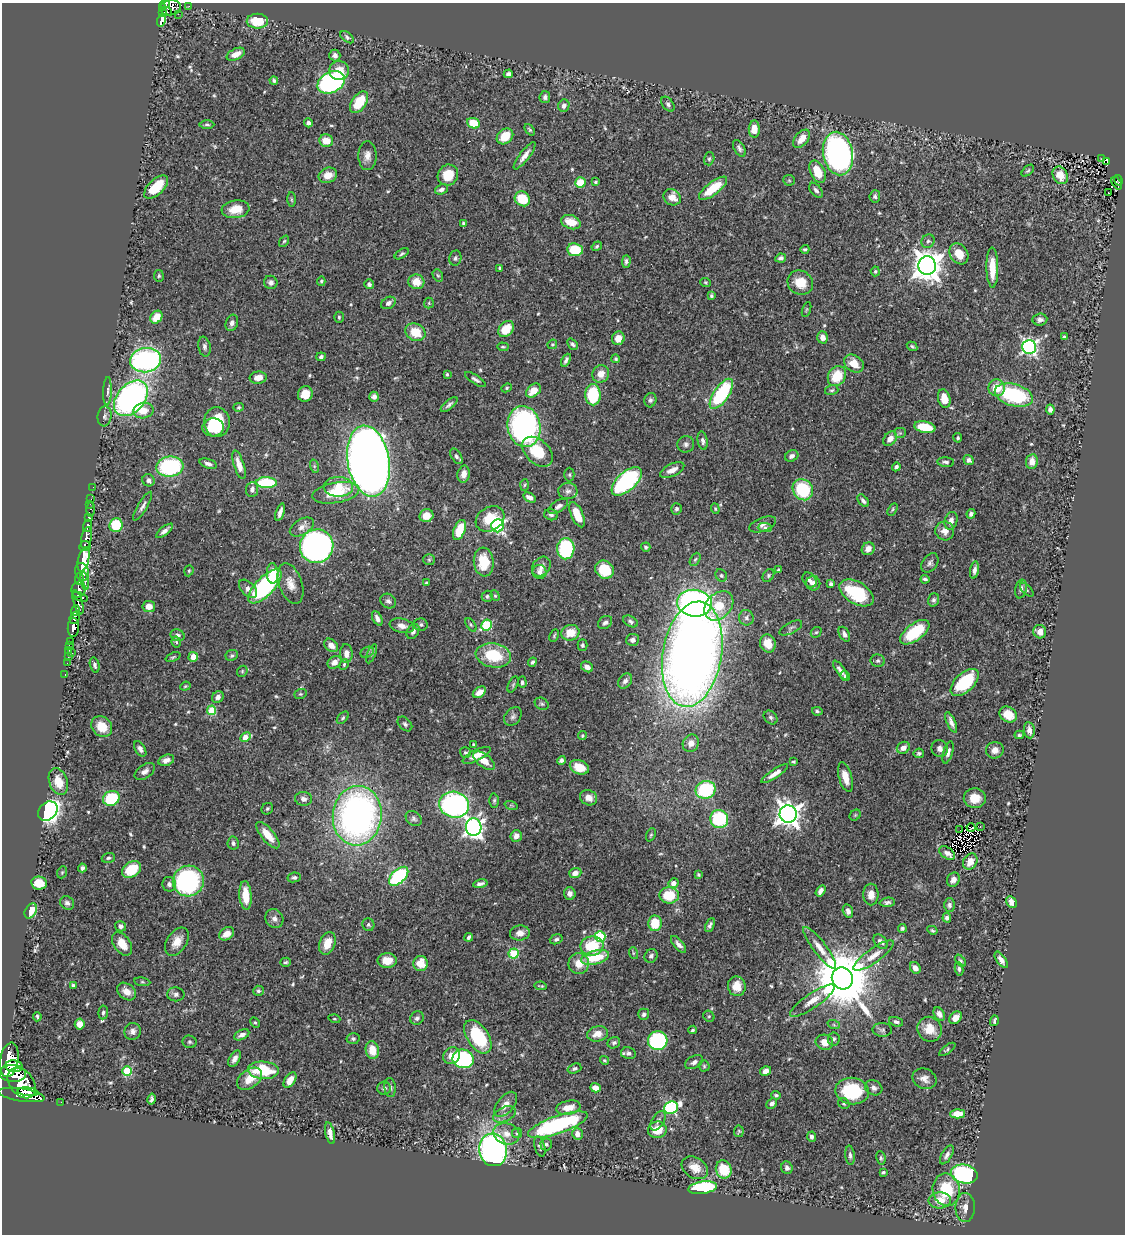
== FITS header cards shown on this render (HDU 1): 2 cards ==
NAXIS1  =                 1123
NAXIS2  =                 1232

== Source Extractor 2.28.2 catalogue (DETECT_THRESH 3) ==
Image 1123 x 1232 px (HDU 1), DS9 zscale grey, 1 PNG px = 1 image px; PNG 1127 x 1236 px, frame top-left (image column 1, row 1232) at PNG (2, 3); each listed source drawn as its Kron ellipse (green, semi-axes under 4 px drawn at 4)
Background 0.46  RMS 0.018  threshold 0.0548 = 3 sigma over >= 5 px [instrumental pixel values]
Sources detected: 571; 1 with non-positive FLUX_AUTO (blend fragments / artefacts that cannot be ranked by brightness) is neither listed nor drawn; of the other 570, the 500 brightest by FLUX_AUTO listed and drawn (70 fainter detections omitted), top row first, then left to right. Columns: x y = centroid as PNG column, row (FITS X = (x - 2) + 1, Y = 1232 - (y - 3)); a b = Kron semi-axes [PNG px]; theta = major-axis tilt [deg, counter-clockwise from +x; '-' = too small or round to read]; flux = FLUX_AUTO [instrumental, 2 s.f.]
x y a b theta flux
165 4 5 3 - 110
189 6 3 2 - 3.3
162 8 3 2 - 35
170 8 10 7 6 220
163 12 4 3 - 61
167 12 4 2 - 29
178 14 2 2 - 9.2
161 20 6 4 76 150
257 21 10 7 0 37
347 37 8 4 -38 2.6
236 54 10 5 26 10
335 55 6 5 - 5
339 70 10 9 - 18
508 74 5 4 - 4
274 81 4 4 - 2.4
331 82 14 10 28 220
545 97 6 5 - 3.8
359 102 12 7 56 41
668 104 8 5 -53 3.6
564 106 6 5 - 4.9
308 123 4 4 - 3.6
473 123 6 5 - 31
207 124 7 4 0 2.1
754 129 8 5 89 15
530 130 6 4 -52 1.9
505 136 9 7 41 25
802 139 10 6 51 13
326 141 7 6 - 18
739 148 9 5 -60 3.4
838 153 22 15 -79 420
367 156 14 9 88 9.1
525 156 17 5 52 8.3
1102 158 3 2 - 10
709 159 7 5 73 2.2
1107 161 3 3 - 610
1028 171 7 4 44 2
818 172 12 7 -64 25
328 175 9 7 22 13
448 175 11 10 - 26
1060 175 9 7 -63 12
789 180 6 5 - 1.7
1118 180 5 4 - 31
580 182 5 5 - 28
595 182 4 3 - 1.5
1117 183 7 3 -57 28
156 187 15 7 44 27
713 188 17 6 38 34
441 189 7 4 23 5.1
816 190 9 5 -50 3.8
1109 193 3 2 - 2.7
875 196 6 5 - 3.1
672 197 9 7 -34 12
291 199 7 3 -89 1.8
522 199 8 7 - 39
235 209 14 9 7 21
571 222 10 6 -19 16
463 223 4 3 - 1.6
284 241 6 4 52 1.9
928 241 7 6 - 3.2
597 246 5 4 - 2
805 249 5 4 - 2.1
575 250 8 6 -5 43
402 254 8 4 32 2.3
959 254 11 8 -57 18
455 258 7 6 - 3.3
781 258 5 4 - 3.5
626 261 6 4 87 3.3
927 266 9 9 - 1700
500 268 3 3 - 1.9
992 268 20 6 -89 24
875 271 5 4 - 1.9
438 275 6 5 - 1.9
159 276 5 5 - 2
321 281 5 4 - 1.8
271 282 7 6 - 4.9
416 282 8 7 - 17
706 282 5 4 - 1.6
800 283 13 11 -32 24
369 284 5 5 - 3.2
711 296 4 3 - 2
388 303 8 5 32 4.5
429 303 5 5 - 1.6
806 309 8 3 71 1.6
156 317 7 5 52 19
339 317 5 4 - 2
1040 319 7 6 - 4.4
232 323 8 6 70 4.7
506 329 9 6 48 24
415 332 10 8 -26 28
823 337 6 5 - 8.5
1064 337 3 3 - 1.9
618 338 7 6 - 13
552 344 5 4 - 1.6
573 344 6 4 -48 2.7
912 346 5 3 - 1.8
204 347 10 6 -79 3.9
503 347 6 3 -2 1.7
1029 347 7 7 - 340
321 357 4 4 - 3.2
616 359 4 4 - 1.8
146 360 15 12 8 310
566 360 7 4 62 3.9
854 364 10 8 -35 17
447 374 4 3 - 1.6
601 374 9 8 - 11
837 376 10 8 60 34
258 378 8 6 6 12
475 379 12 4 -33 3.7
507 388 5 4 - 1.8
997 388 8 8 - 25
832 390 7 5 15 2.3
107 391 14 3 88 3.4
533 391 8 6 39 17
305 394 8 7 - 18
721 394 17 7 55 100
593 395 11 7 -90 75
1014 395 19 11 -16 110
374 397 5 5 - 4.7
131 398 20 13 48 370
944 399 10 6 -78 17
650 400 7 6 - 3
449 405 10 4 40 3.7
239 407 5 4 - 1.7
1050 409 5 4 - 4.5
143 411 10 7 11 17
105 416 10 7 82 4.3
217 422 15 13 -86 57
213 427 11 9 6 27
524 427 21 16 -79 300
925 427 11 5 -10 39
900 433 6 5 - 2.3
958 438 5 4 - 1.9
890 439 8 6 49 10
703 441 9 5 -79 4.3
686 444 8 8 - 4.2
538 452 18 11 -43 39
456 456 9 5 -57 4.1
792 456 7 5 27 4.4
969 460 5 5 - 3.9
368 461 36 21 -80 1800
946 462 8 4 -5 3.2
1032 462 7 6 - 11
208 464 9 4 -19 4.5
239 465 15 5 -72 12
314 466 7 4 -72 2.3
170 467 13 10 7 130
896 467 4 4 - 3.6
672 470 13 6 25 8.9
464 474 8 6 78 8
569 475 7 5 -90 2
148 480 6 6 - 4.6
627 481 19 9 41 170
266 483 10 5 -1 76
524 485 6 4 87 1.7
93 487 2 2 - 2
338 487 14 10 0 20
252 489 7 6 - 4.8
803 490 11 9 -56 73
568 491 9 8 - 5.3
336 493 24 10 10 36
530 497 7 4 -28 5.4
91 499 2 2 - 2.8
863 501 7 4 -51 3.8
90 504 3 2 - 2
143 506 16 4 59 4.9
558 506 11 5 33 5.3
90 509 7 3 -89 28
676 509 5 5 - 2.6
715 509 5 4 - 1.9
892 509 7 4 60 1.7
280 512 9 3 71 5.4
971 514 5 4 - 3.7
551 515 7 5 -15 2.8
577 515 13 6 -66 22
426 516 7 6 - 16
88 518 4 3 - 31
490 519 15 11 30 29
951 521 9 6 73 5.9
763 524 14 6 21 6.1
116 525 7 6 - 47
88 526 6 4 73 78
498 526 6 6 - 260
302 527 13 7 31 7.7
765 527 7 4 -1 2.4
459 530 10 5 68 34
164 531 10 4 38 4.5
945 531 9 9 - 8.9
86 538 11 5 78 300
85 546 6 5 - 260
317 546 17 16 - 510
646 547 5 4 - 2.1
566 549 10 8 87 100
868 549 7 6 - 8.9
84 559 12 5 76 1300
695 559 7 4 62 2.1
429 560 6 5 - 2.2
484 562 14 10 -84 32
930 563 10 7 53 4.2
541 567 11 8 51 7.5
605 570 10 8 -40 36
779 570 4 3 - 2.7
974 570 9 4 80 5
189 571 6 4 70 1.7
82 572 9 7 -73 370
539 572 7 7 - 6.1
273 573 10 6 -88 16
721 575 6 5 - 2.2
768 575 7 5 55 2.4
79 579 6 3 84 95
925 579 4 3 - 2.4
810 580 8 6 -51 4.5
85 581 9 3 -79 54
427 583 3 3 - 2.9
813 583 7 7 - 5.1
291 584 21 11 -71 15
831 584 4 4 - 2.7
265 586 22 9 46 190
79 589 8 7 - 200
248 589 11 6 -45 6.1
1021 589 9 5 78 4.2
1027 590 9 4 -46 1.9
857 593 19 11 -30 70
487 596 5 5 - 2.4
495 596 5 4 - 1.8
80 597 8 3 -21 120
934 600 7 5 72 2.9
388 601 8 7 - 4
78 602 12 4 -74 130
694 603 17 13 -7 530
149 606 6 5 - 9.9
719 606 16 12 47 33
75 611 5 3 - 43
74 618 6 4 68 96
377 618 8 4 -65 6.2
746 618 8 7 - 3.5
630 621 8 5 -28 3.1
605 622 7 6 - 4
421 625 7 6 - 2.8
471 625 7 4 -55 2
487 625 5 5 - 100
402 626 12 7 -12 7.9
73 627 10 5 86 350
791 628 12 5 27 3.3
413 631 8 5 57 4.1
816 632 6 4 41 1.8
915 632 17 8 37 60
1040 632 7 6 - 8.3
570 633 9 7 15 19
844 634 8 5 -61 4.7
178 635 7 6 - 4.4
554 636 6 4 64 1.7
632 640 6 6 - 4.6
70 641 3 2 - 9.9
176 642 5 4 - 2.2
768 643 9 7 -69 16
331 645 8 5 -43 10
582 645 5 5 - 2.6
69 646 3 3 - 13
69 650 3 2 - 2.7
367 652 7 5 29 2.7
72 653 3 2 - 8.9
346 653 9 6 -87 7.7
372 654 10 3 69 2.3
692 654 53 29 81 1700
232 655 6 5 - 2.3
493 655 18 12 -10 53
68 656 3 2 - 3.1
173 657 8 3 21 1.9
193 657 5 4 - 15
878 661 7 6 - 2.7
334 662 7 6 - 7.5
532 662 5 4 - 2.7
67 663 2 2 - 3.8
344 664 6 4 65 1.6
95 665 8 4 -76 3.1
587 667 6 5 - 7.6
840 670 11 4 -54 5.4
242 671 6 5 - 1.7
65 674 3 2 - 5.6
845 676 5 4 - 2.1
625 681 8 6 52 4.8
522 682 6 4 -86 2.3
965 682 17 9 44 85
513 684 8 4 64 2
185 686 5 4 - 1.6
479 692 7 5 35 9.4
300 694 6 5 - 1.7
218 697 6 5 - 5.7
542 704 7 5 -30 2.5
212 710 5 4 - 51
817 711 5 3 - 2.1
1008 715 9 7 -29 19
513 716 10 7 51 4.4
771 717 8 6 -46 2.6
343 718 7 4 46 2.3
951 722 11 4 -66 6.2
405 724 8 6 -46 3.2
102 727 11 9 -44 22
1029 730 8 5 -81 6.5
1019 735 5 3 - 1.9
582 736 4 4 - 1.7
246 737 5 4 - 19
691 743 9 8 - 10
474 745 4 3 - 1.7
903 748 7 5 32 8.7
940 748 8 8 - 5.6
140 749 8 5 -59 4.6
995 750 9 8 - 8.9
465 752 6 5 - 2.2
948 752 11 5 73 4.8
919 753 5 4 - 2.6
476 755 15 5 26 12
166 760 8 5 16 6.8
561 760 4 4 - 3.8
484 761 12 6 -36 14
794 762 3 3 - 1.9
579 767 10 7 -23 19
145 771 11 6 35 5.8
775 774 15 4 34 9.1
845 777 15 6 -75 14
58 781 14 9 -71 23
705 790 10 9 - 87
111 798 8 7 - 75
589 798 9 7 -28 9.3
975 798 11 10 - 18
304 799 8 7 - 5.9
494 801 7 4 88 2.4
454 805 15 13 -15 240
511 805 7 4 -19 1.9
267 809 6 5 - 2.1
48 811 11 8 45 510
788 814 9 8 - 1000
855 815 6 5 - 1.5
357 816 30 24 83 500
414 819 9 6 -41 3.3
719 819 9 9 - 84
980 826 3 2 - 2.2
474 827 8 8 - 530
971 828 4 2 - 1.8
960 830 2 2 - 1.9
268 835 16 6 -50 20
651 835 7 4 68 1.9
516 836 6 5 - 6.4
233 843 6 5 - 3.2
947 853 9 5 -37 5.7
108 858 7 5 18 2.5
970 862 8 6 60 15
82 868 4 4 - 3.7
131 869 10 7 33 37
62 872 6 4 68 1.7
575 873 6 5 - 7.7
698 874 4 3 - 1.8
399 876 12 6 43 100
294 877 7 5 11 3
953 880 7 6 - 5.9
188 881 16 15 - 200
39 883 8 6 -7 24
673 883 5 4 - 9.2
169 884 7 6 - 4.5
480 884 7 3 12 3.9
820 891 6 4 57 5.5
570 894 6 6 - 5.7
871 894 11 7 90 9.6
245 895 14 6 -86 27
669 895 9 8 - 38
887 902 8 4 3 3.2
1012 902 6 5 - 9.2
67 903 7 6 - 4.2
949 905 7 5 -90 3.8
31 911 8 5 60 14
848 911 7 5 -75 4.7
947 918 5 4 - 4.3
274 919 10 8 -53 5.9
655 923 8 7 - 32
368 925 6 6 - 2.3
710 925 7 4 67 3.3
121 926 6 5 - 3.9
902 928 4 4 - 2.1
932 930 5 3 - 1.7
520 933 10 7 6 8.3
227 934 8 6 32 11
469 937 4 3 - 2.8
600 937 5 5 - 87
556 939 6 4 19 2.7
177 942 15 9 56 15
881 942 8 5 -45 4.3
327 943 12 7 69 20
122 944 13 8 -54 17
678 944 10 5 -48 5.6
592 946 11 9 10 46
820 948 25 6 -53 14
514 953 5 5 - 76
633 953 6 4 -72 1.6
651 956 7 6 - 3.2
874 956 24 7 35 13
595 957 14 6 14 42
1001 960 9 4 -56 6.5
387 961 10 7 -1 15
960 961 7 4 -49 1.9
286 962 5 4 - 2
421 963 7 7 - 19
579 963 10 10 - 17
915 968 6 5 - 6.9
959 969 6 4 -82 2.5
842 978 11 10 - 11000
142 982 8 4 -8 1.9
73 985 4 3 - 2.1
541 986 6 2 -9 1.5
737 986 10 9 - 15
127 991 10 7 -38 12
258 991 5 5 - 3
176 994 9 7 -1 4.3
812 1001 27 7 34 14
103 1012 7 4 84 2.5
644 1014 6 5 - 3.3
939 1014 7 5 -55 5.7
709 1016 6 5 - 1.9
37 1017 4 2 - 1.9
417 1018 7 6 - 3.5
955 1018 7 5 43 10
334 1019 6 4 -17 1.5
994 1021 5 3 - 2.1
896 1022 7 4 -18 2.7
255 1023 5 4 - 1.7
80 1024 5 5 - 11
834 1025 6 4 -19 1.6
929 1029 13 12 - 18
692 1030 4 3 - 1.8
882 1030 9 6 -3 3.2
132 1031 8 8 - 5.4
598 1034 10 7 12 13
242 1035 8 5 26 5.1
478 1037 19 10 -57 80
353 1039 6 5 - 2.5
834 1039 6 5 - 2.8
658 1041 10 9 - 140
189 1042 7 6 - 2.6
824 1042 9 7 -13 12
614 1043 6 5 - 3.1
947 1049 10 4 36 2.2
372 1050 9 6 -79 21
628 1053 7 6 - 4.5
452 1056 9 8 - 13
235 1059 9 5 58 5.8
463 1059 10 9 - 140
9 1060 17 9 81 900
605 1060 4 4 - 1.7
694 1062 10 6 29 5.3
14 1066 9 5 -6 250
704 1066 5 5 - 1.9
574 1068 7 4 19 3.1
263 1070 16 8 -4 58
127 1071 5 5 - 66
766 1071 5 4 - 6.8
13 1073 13 8 -5 1200
250 1079 14 9 37 21
924 1079 12 10 -23 7.9
290 1080 8 5 57 12
22 1083 17 12 -52 1400
384 1088 6 6 - 3.6
390 1088 9 5 -84 3.3
595 1088 5 4 - 9
874 1088 9 7 -28 5.2
852 1091 17 13 -8 81
28 1092 10 4 -7 280
21 1095 23 6 -9 1100
776 1095 4 3 - 2.4
152 1099 5 3 - 3
61 1102 2 2 - 3
772 1103 6 4 44 4.6
844 1103 6 5 - 1.9
506 1104 15 8 50 10
568 1108 12 7 11 16
671 1108 7 6 - 160
504 1114 12 7 25 7.3
957 1114 7 4 1 15
658 1121 11 6 58 4.9
558 1125 31 9 19 170
657 1130 9 8 - 23
739 1131 6 5 - 1.7
330 1133 11 4 -77 8.1
517 1133 5 5 - 2
506 1134 13 10 -18 11
577 1134 6 5 - 7.9
812 1137 5 4 - 3.7
546 1144 6 6 - 2.8
540 1146 10 5 -74 3.1
493 1150 16 14 -78 360
850 1155 10 4 -83 3.4
947 1155 10 5 59 4.6
881 1158 7 4 -81 2.2
695 1168 14 10 -32 15
787 1168 6 5 - 3.6
724 1169 9 8 - 38
883 1172 3 3 - 1.8
964 1174 13 9 -13 200
703 1188 14 6 8 140
946 1190 16 13 -80 51
940 1200 11 8 4 17
965 1208 14 9 -89 10
At the frame edge (FLAGS 8, measured only in part): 1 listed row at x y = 165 4
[70 fainter detections neither listed nor drawn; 1 non-positive-flux detection neither listed nor drawn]